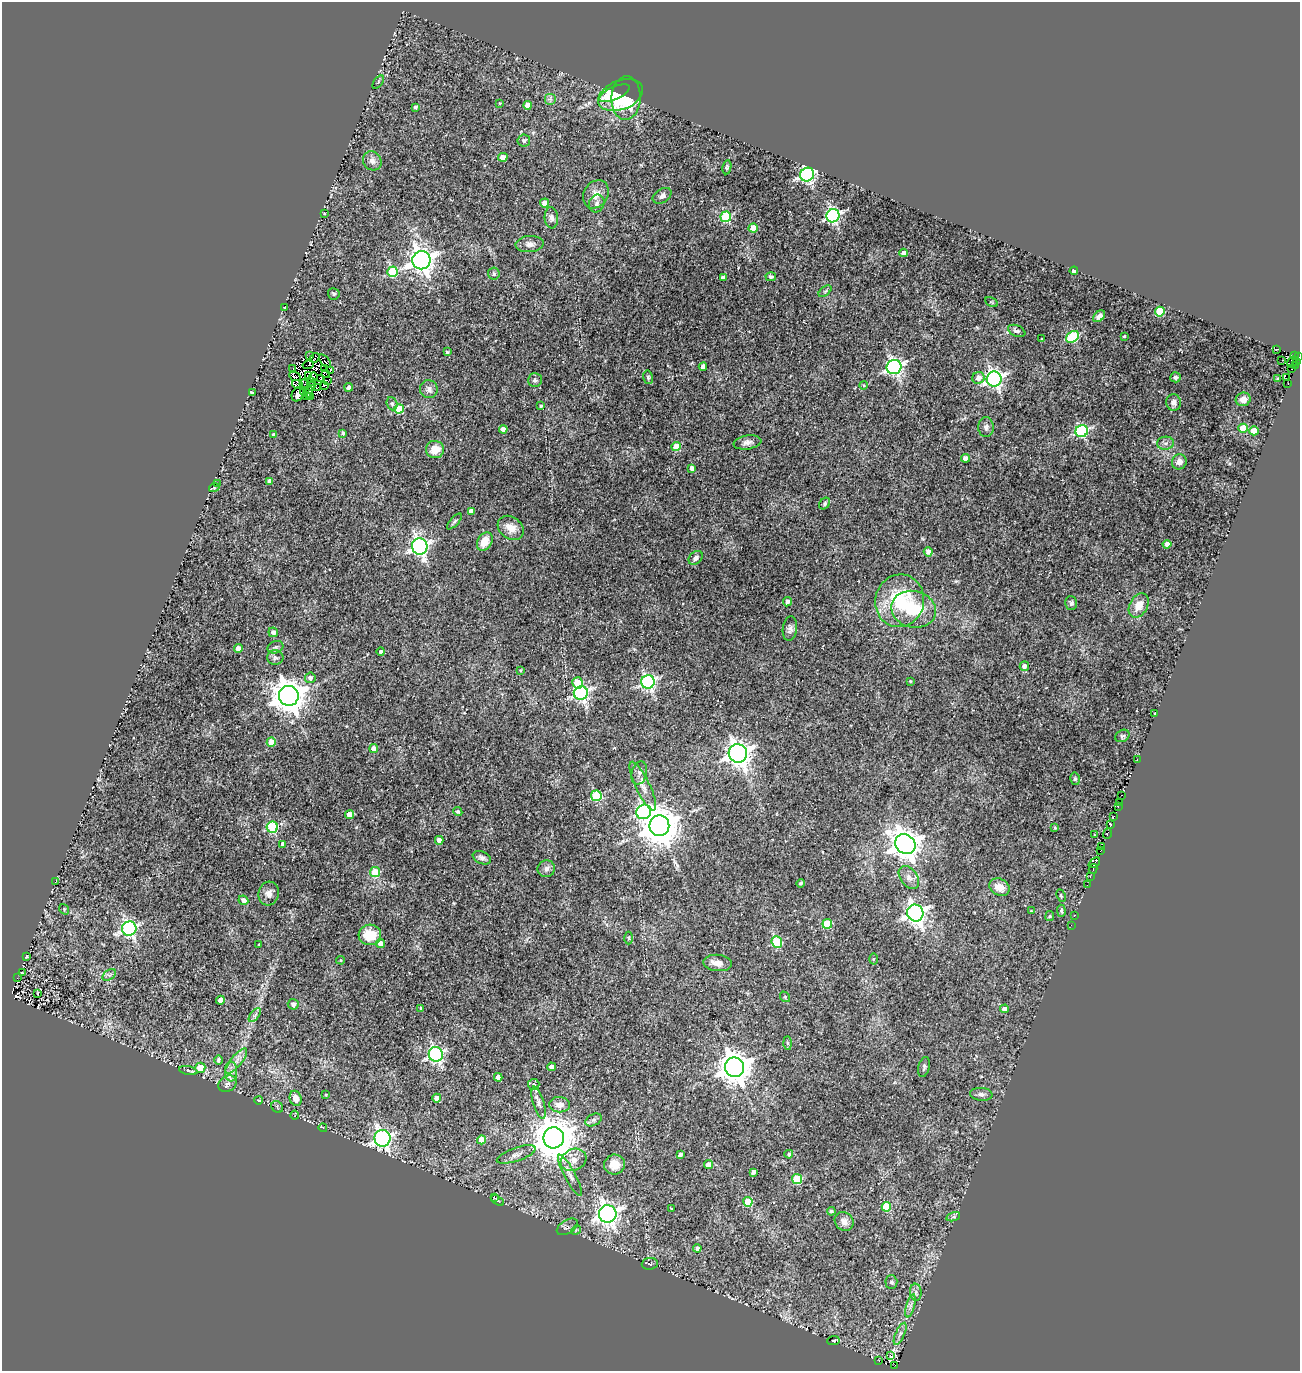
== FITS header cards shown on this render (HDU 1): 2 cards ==
NAXIS1  =                 1298
NAXIS2  =                 1369

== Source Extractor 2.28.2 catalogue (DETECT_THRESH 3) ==
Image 1298 x 1369 px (HDU 1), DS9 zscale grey, 1 PNG px = 1 image px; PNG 1302 x 1373 px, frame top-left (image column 1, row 1369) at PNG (2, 2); each listed source drawn as its Kron ellipse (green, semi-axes under 4 px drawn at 4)
Background 0.0258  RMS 0.013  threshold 0.0375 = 3 sigma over >= 5 px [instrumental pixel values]
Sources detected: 280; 16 with non-positive FLUX_AUTO (blend fragments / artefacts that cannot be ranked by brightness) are neither listed nor drawn; the other 264 listed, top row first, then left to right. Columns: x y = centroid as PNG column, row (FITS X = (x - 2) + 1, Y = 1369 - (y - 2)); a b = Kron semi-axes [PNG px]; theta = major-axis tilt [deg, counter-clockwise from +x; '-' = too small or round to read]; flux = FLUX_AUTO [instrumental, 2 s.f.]
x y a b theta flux
378 82 7 4 55 1.1
614 93 16 6 24 30
620 95 23 14 22 39
626 98 22 14 88 41
550 99 6 6 - 2.1
500 103 4 3 - 0.69
528 105 4 4 - 8.6
415 107 3 3 - 1.5
524 141 6 6 - 2
503 157 5 4 - 6.3
372 161 10 9 - 4.8
727 167 7 4 81 1.4
807 175 7 6 - 240
596 194 15 12 58 9.2
662 196 10 7 31 2.8
545 203 4 4 - 10
597 203 9 7 68 3.3
324 213 4 3 - 0.71
833 216 7 6 - 180
726 217 5 5 - 57
551 218 10 7 -86 3.6
753 228 4 4 - 13
530 244 14 8 5 4.6
904 253 4 4 - 5
421 260 9 9 - 800
1074 271 4 4 - 4.4
392 272 5 5 - 43
494 274 6 5 - 1.9
771 277 5 4 - 2.4
723 278 4 4 - 3.6
825 291 7 4 37 1.3
334 294 6 5 - 2.2
991 302 7 3 -29 0.8
284 308 3 2 - 0.94
1160 312 5 4 - 35
1099 316 7 5 40 4
1017 331 9 5 -24 2.5
1124 336 3 2 - 0.85
1073 337 7 5 39 64
1042 339 3 3 - 0.92
1276 350 4 3 - 18
447 352 4 3 - 1.2
1294 355 4 2 - 71
310 356 3 2 - 0.68
1298 357 3 2 - 78
315 358 5 3 - 1.2
1282 360 3 2 - 1
325 361 8 3 -51 0.6
1292 362 6 3 55 30
1296 362 3 3 - 6.8
308 365 6 2 8 1.1
1295 365 2 2 - 17
703 367 4 4 - 6.6
894 367 7 7 - 240
293 368 3 2 - 0.95
325 369 4 2 - 0.047
1292 369 3 2 - 35
331 370 4 2 - 1.7
326 374 3 2 - 0.47
308 375 3 2 - 2.9
295 376 6 4 -24 3.2
313 377 4 2 - 0.98
648 377 7 5 -76 1.5
1175 377 5 5 - 1.7
321 378 3 2 - 1.6
978 378 6 5 - 5.2
1287 378 3 2 - 4
994 379 7 7 - 290
1278 379 4 3 - 0.91
535 380 7 7 - 2.2
311 381 3 3 - 1.5
328 381 4 2 - 1.4
304 384 4 2 - 0.24
1288 384 3 2 - 4.6
298 385 6 2 -18 2
325 385 4 2 - 3
863 385 4 3 - 0.76
311 386 4 3 - 0.83
318 387 3 2 - 0.92
349 387 4 4 - 2.9
429 389 9 8 - 4
304 392 4 2 - 0.15
309 392 6 3 75 0.68
252 393 4 3 - 3.1
298 394 7 5 61 6.5
306 396 3 3 - 1.5
310 396 3 2 - 4.2
1243 399 7 6 - 5.8
1174 403 8 7 - 3.3
392 404 7 5 -69 1.8
541 406 3 3 - 1.5
399 409 5 4 - 31
986 427 10 7 -89 3.4
1243 428 5 4 - 21
503 429 4 4 - 4.8
1082 431 6 6 - 120
1254 431 4 4 - 12
343 433 4 3 - 1.2
274 435 4 3 - 2.8
747 442 14 7 9 4.2
1165 443 8 6 2 3.2
676 447 4 4 - 20
435 450 9 8 - 13
965 458 4 4 - 3.7
1179 462 8 7 - 5.4
692 468 4 4 - 4.5
270 481 4 4 - 4.1
218 483 3 3 - 0.78
214 488 5 3 - 0.88
825 504 6 5 - 1.6
471 511 4 4 - 3.9
454 522 10 4 48 1.6
511 528 14 11 -37 9.6
485 541 10 7 59 12
1167 544 4 4 - 5.8
420 546 8 7 - 300
928 552 5 4 - 4.2
696 558 8 6 44 3.1
900 601 26 24 76 60
788 602 5 4 - 2.8
1071 603 7 6 - 2.1
1139 605 13 9 61 9.6
914 609 22 18 -13 36
790 629 12 7 84 3.4
273 632 5 4 - 3.6
275 647 8 6 20 2.3
238 648 4 4 - 6.7
381 652 4 4 - 1.9
275 658 8 7 - 2.7
1024 666 5 4 - 3.5
521 670 4 3 - 1
310 678 5 5 - 3.3
910 681 4 3 - 0.74
648 682 6 6 - 200
577 683 5 5 - 14
581 693 7 7 - 210
289 696 10 10 - 1600
1155 714 3 2 - 0.58
1122 736 7 5 33 1.6
271 742 4 4 - 12
374 748 4 4 - 6.8
738 753 9 9 - 680
1137 760 3 2 - 15
639 773 12 7 76 4.5
1075 779 6 5 - 1.5
643 786 27 7 -64 8.4
1122 795 2 2 - 1.7
596 796 5 5 - 56
1119 803 3 2 - 0.79
1118 807 2 2 - 2.4
458 812 5 4 - 1.4
644 812 8 7 - 150
350 814 4 4 - 12
1114 816 3 2 - 7.1
1111 825 4 3 - 4.9
659 826 10 10 - 2800
272 827 5 5 - 70
1055 827 3 3 - 0.8
1107 834 5 3 - 12
1095 835 4 3 - 0.88
439 840 4 4 - 6.1
283 844 4 4 - 2.9
905 844 11 9 -39 1200
1101 847 3 2 - 6.4
1101 850 3 2 - 7
482 858 9 6 -24 3
1094 863 6 4 39 26
546 869 9 8 - 3.5
1093 869 5 3 - 7
375 872 5 5 - 32
1090 876 3 2 - 4.3
909 877 13 8 -54 4.7
55 882 3 2 - 1.4
801 883 4 3 - 1.4
1087 885 2 2 - 1.9
1000 887 10 8 -27 9.7
269 894 12 10 76 5.6
1061 896 6 3 -65 0.93
243 900 5 4 - 3.4
64 909 6 4 -50 1
1031 911 3 3 - 0.69
1061 911 6 4 -88 1.4
915 913 8 8 - 450
1075 915 3 2 - 0.76
1050 916 5 4 - 0.99
827 924 5 4 - 33
1071 925 2 2 - 2.2
129 928 7 7 - 210
370 935 11 10 - 20
629 938 6 4 -89 1.1
777 942 6 5 - 53
381 943 4 4 - 10
259 944 3 2 - 0.5
27 957 3 2 - 0.73
873 959 5 3 - 0.84
341 960 4 3 - 0.84
718 963 14 8 -5 6.3
22 972 3 2 - 0.48
109 975 7 5 34 2.1
17 978 2 2 - 0.47
38 993 4 2 - 0.7
785 997 6 4 -49 0.97
220 1000 4 4 - 6.9
293 1004 5 5 - 2.9
421 1008 4 3 - 1.3
1004 1009 4 4 - 5
255 1015 8 4 52 2.1
788 1043 6 4 -88 1.3
436 1054 7 7 - 200
218 1060 5 4 - 1.9
236 1061 15 5 50 5.4
551 1067 4 4 - 4.8
734 1067 10 9 - 1500
924 1067 10 5 75 2.1
200 1068 5 5 - 12
188 1071 9 3 -10 1.4
231 1071 10 6 -90 4.4
498 1077 4 4 - 6.3
227 1084 10 7 30 4.1
534 1084 6 5 - 2
981 1094 11 6 -6 3.4
326 1095 3 2 - 0.85
296 1098 8 6 -74 8.4
437 1098 4 4 - 7.6
259 1100 4 3 - 0.61
538 1103 17 5 -74 4.5
560 1105 10 7 -1 7
277 1107 6 5 - 1.5
295 1115 4 2 - 0.74
594 1120 9 5 27 2.4
323 1128 4 2 - 1.1
382 1138 8 8 - 310
554 1138 10 10 - 3200
482 1140 4 4 - 10
516 1154 20 6 19 5
789 1154 4 4 - 1.9
680 1155 4 3 - 2.8
574 1160 13 10 29 8.5
615 1165 10 10 - 12
709 1165 4 4 - 6.8
753 1172 4 3 - 2.8
570 1175 23 5 -62 5.1
797 1179 5 5 - 35
494 1197 4 2 - 0.76
498 1200 7 3 -34 0.92
748 1202 5 4 - 27
886 1207 5 4 - 32
671 1209 3 2 - 0.85
831 1211 4 3 - 1.8
608 1214 9 8 - 500
953 1217 7 4 18 1.6
844 1222 10 8 -48 5.1
567 1227 11 6 31 2.5
576 1230 5 4 - 1
697 1248 4 4 - 2.7
650 1264 8 6 5 1.4
891 1282 7 6 - 2
916 1292 8 5 -84 2.8
910 1306 12 4 75 3.1
900 1334 12 4 66 3
833 1340 6 2 5 0.85
890 1355 3 3 - 120
879 1360 3 2 - 1.6
895 1365 2 2 - 13
At the frame edge (FLAGS 8, measured only in part): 1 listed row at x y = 1298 357
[16 non-positive-flux detections neither listed nor drawn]